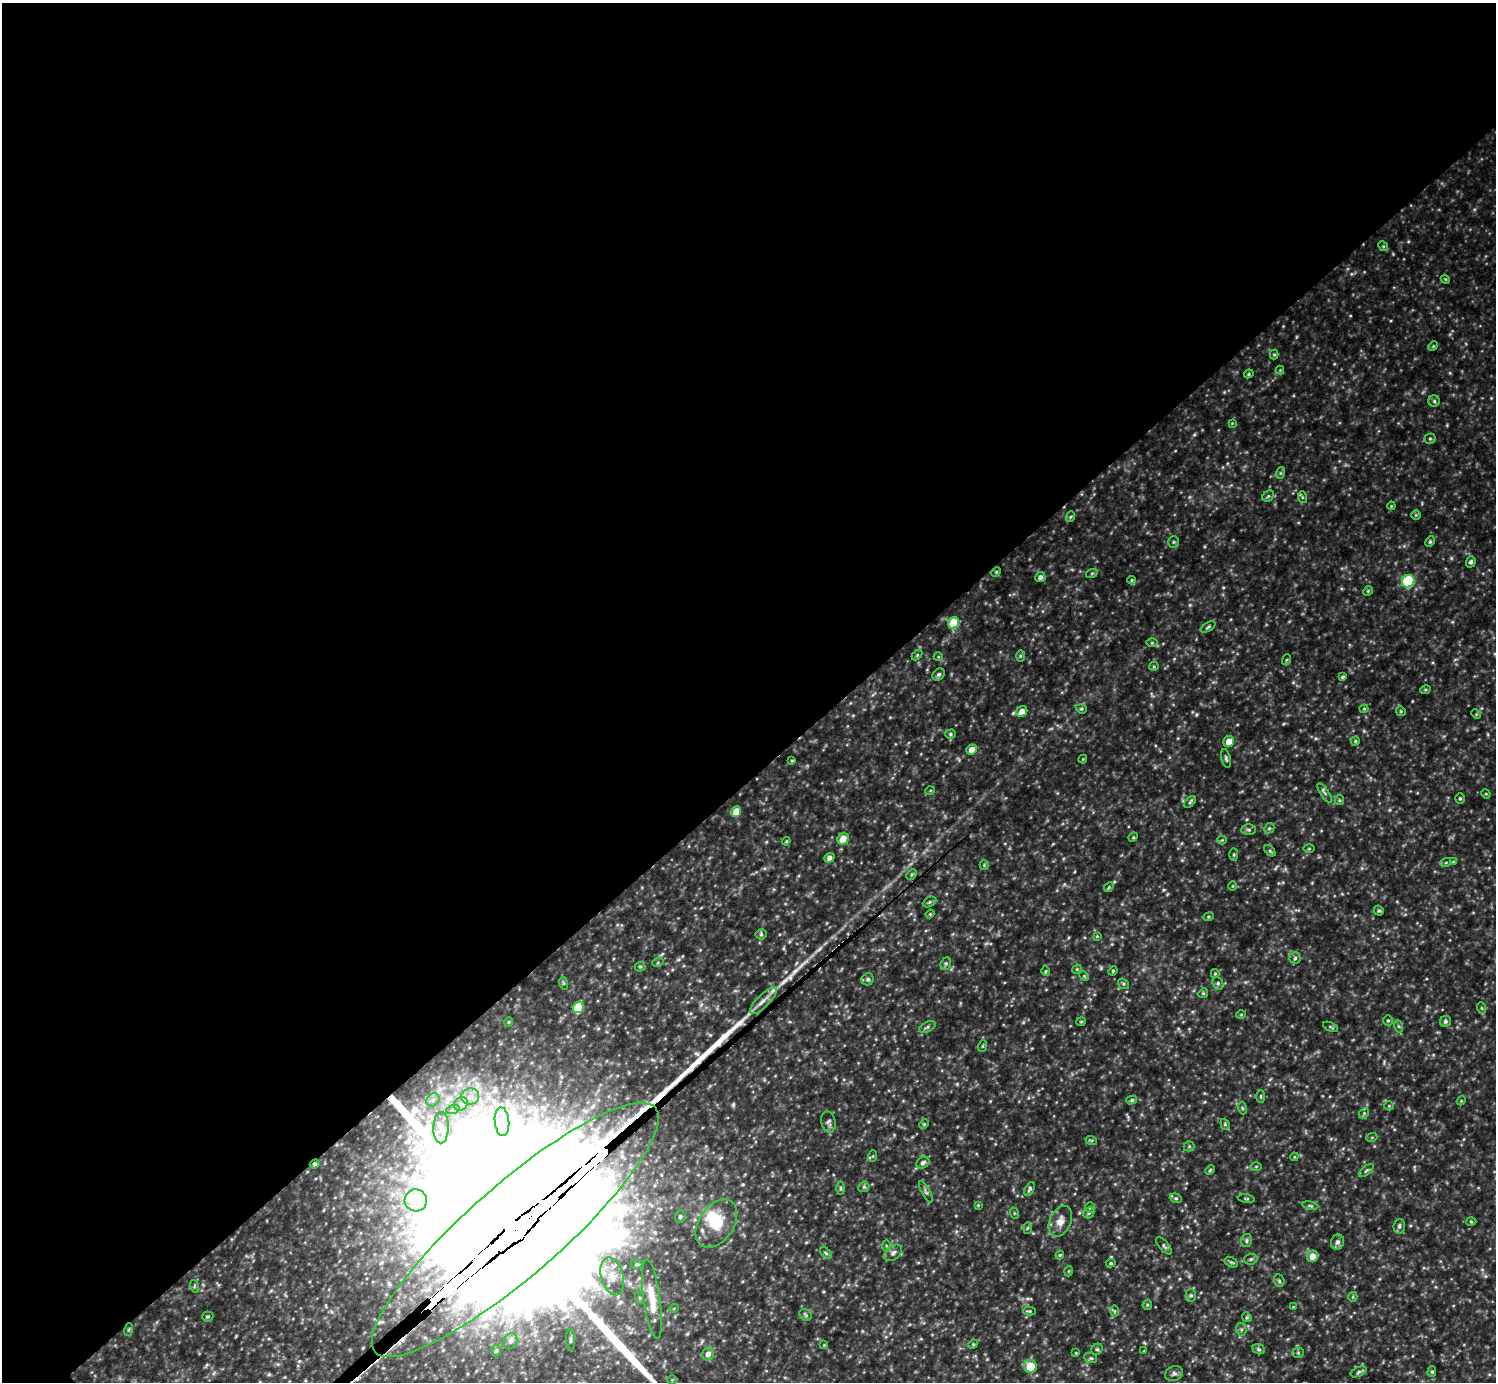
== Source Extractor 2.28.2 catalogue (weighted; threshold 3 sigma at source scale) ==
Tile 2 of 4 x 4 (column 2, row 1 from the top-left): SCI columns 1497-2990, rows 4441-5820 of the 5978 x 5977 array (HDU 1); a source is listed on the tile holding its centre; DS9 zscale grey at full resolution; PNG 1498 x 1384 px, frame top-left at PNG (2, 3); each listed source drawn as its Kron ellipse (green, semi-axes under 4 px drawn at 4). Shown black and unused: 57% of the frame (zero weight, under 3 of 5 exposures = <1% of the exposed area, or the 3 px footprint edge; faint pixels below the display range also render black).
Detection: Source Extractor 2.28.2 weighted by HDU 2 'WHT'; one run over the whole footprint, this tile lists its part. Background 0.241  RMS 0.02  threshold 0.0883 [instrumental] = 3 sigma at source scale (4.5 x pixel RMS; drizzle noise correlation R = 1.50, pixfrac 1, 0.05/0.05 arcsec/px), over >= 5 px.
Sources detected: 196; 1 too faint to see at this stretch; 1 inside a brighter object's white glare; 1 long thin detection or spike segment (spike, bleed or trail) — neither listed nor drawn; the other 193 listed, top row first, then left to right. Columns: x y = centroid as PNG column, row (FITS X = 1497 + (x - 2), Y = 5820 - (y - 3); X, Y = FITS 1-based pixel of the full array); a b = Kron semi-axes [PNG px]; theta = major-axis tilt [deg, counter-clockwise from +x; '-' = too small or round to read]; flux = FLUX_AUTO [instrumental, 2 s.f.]
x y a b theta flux
1383 246 5 4 - 2.4
1445 279 4 3 - 2
1433 346 5 4 - 2.2
1274 355 5 4 - 2.3
1280 370 4 4 - 1.6
1249 374 5 4 - 2.6
1434 401 5 5 - 3.7
1232 423 4 4 - 1.7
1430 439 5 5 - 3.1
1280 473 6 4 70 2.9
1268 496 6 5 - 3.3
1302 497 6 4 -72 2.4
1391 506 4 3 - 1.7
1416 515 5 5 - 2.5
1070 517 5 3 - 2.3
1174 542 5 5 - 3.1
1430 542 6 4 63 3.1
1471 562 5 5 - 5
996 572 5 4 - 2.2
1092 573 6 3 18 2.4
1040 577 5 5 - 7.6
1132 580 4 4 - 2.1
1408 581 6 6 - 180
1368 591 5 4 - 2.4
954 623 6 5 - 61
1208 627 8 3 32 3
1152 643 6 4 0 2.7
917 655 6 4 46 2.6
1020 656 6 4 90 2.5
938 657 4 3 - 1.6
1286 660 5 3 - 1.9
1154 666 4 4 - 2.3
939 674 7 5 42 4
1342 677 4 3 - 3.4
1425 690 5 3 - 2.2
1081 709 5 4 - 3.1
1364 709 4 4 - 2
1401 711 5 4 - 2.6
1022 712 6 5 - 22
1476 714 5 4 - 2.2
950 734 5 4 - 3.4
1229 741 6 5 - 17
1355 741 5 4 - 2.8
972 749 5 5 - 16
1226 758 9 4 -77 4
1083 759 4 3 - 1.6
792 761 4 3 - 2.1
930 791 5 3 - 1.8
1325 793 11 4 -56 4.6
1486 794 5 4 - 2.1
1460 798 5 4 - 3
1339 800 5 4 - 2.6
1190 802 7 4 46 3.2
736 811 5 4 - 32
1269 828 5 4 - 3.1
1249 830 7 5 0 4.2
1133 837 5 4 - 2.2
843 839 6 5 - 27
1222 840 4 4 - 2.1
786 841 4 4 - 2.1
1309 849 5 3 - 2
1270 851 6 4 -45 2.9
1234 854 6 3 90 2.4
829 858 5 4 - 8.9
1446 862 6 3 20 2.5
1453 862 4 4 - 1.7
984 865 4 4 - 2
912 875 6 4 46 2.6
1233 886 5 3 - 1.7
1109 887 5 4 - 2.6
929 902 7 4 27 3.5
1379 911 5 5 - 3.5
930 914 4 3 - 1.9
1209 917 5 4 - 2.6
761 934 5 5 - 3.2
1097 936 4 4 - 1.8
1295 958 5 5 - 4
658 962 6 3 20 2.6
946 964 6 5 - 3.6
640 967 5 5 - 2.8
1077 969 5 4 - 1.9
1046 971 5 3 - 2.3
1113 971 5 4 - 2.4
1215 974 4 4 - 2.1
1084 976 5 4 - 2.3
868 979 6 6 - 4.8
563 983 6 4 -71 2.7
1218 983 7 5 -70 3.8
1124 984 6 4 -37 2.9
1203 993 5 4 - 2.4
763 1001 18 6 44 15
578 1007 6 5 - 94
1482 1008 6 3 -71 2.3
1241 1015 5 3 - 1.7
1388 1020 5 4 - 2.8
1445 1021 6 5 - 4.5
509 1022 4 4 - 2.2
1081 1022 5 4 - 2.4
1398 1026 6 4 -70 3
927 1027 9 5 25 4.3
1331 1027 8 3 -26 2.3
983 1046 6 4 71 2.2
1261 1096 6 3 90 2.4
470 1097 9 8 - 12
433 1100 7 6 - 6
1132 1100 5 4 - 3.6
1461 1101 4 3 - 1.9
461 1104 7 6 - 7.4
1389 1106 5 4 - 2.1
1242 1108 6 4 -71 2.6
453 1109 7 4 19 4.2
1364 1113 6 4 47 3
502 1122 14 7 -85 17
828 1122 11 7 -80 6.5
924 1124 5 4 - 2.3
1225 1124 6 4 -71 2.7
441 1128 16 7 90 22
1372 1137 5 3 - 1.9
1091 1140 6 4 -17 2.5
1189 1146 5 5 - 2.6
873 1156 6 4 71 2.7
1294 1157 4 3 - 1.7
923 1163 7 5 33 6.1
315 1164 5 4 - 3.8
1256 1166 5 3 - 2.1
1210 1170 5 4 - 2.7
1366 1170 9 3 40 3.4
864 1187 6 5 - 3.2
841 1188 6 4 -90 3.1
1030 1189 7 4 64 3.6
926 1192 12 4 -63 4.7
1176 1198 6 4 -20 3
1246 1199 8 3 -7 3
416 1200 11 11 - 24
978 1205 4 3 - 1.9
1310 1206 8 4 -9 3.5
1090 1207 5 5 - 3.4
1014 1213 6 3 -71 2.3
1089 1213 6 5 - 3.4
680 1216 6 5 - 4
1060 1221 16 10 65 19
1471 1222 5 3 - 2.1
716 1223 26 17 55 62
1399 1226 7 5 85 5.3
1028 1228 5 3 - 2.4
515 1230 186 46 41 370000
1246 1241 6 5 - 4.3
1337 1242 8 6 75 6.9
886 1246 6 4 -88 2.8
1164 1246 10 4 -50 4.6
826 1253 7 4 -45 3
893 1253 10 7 40 7.2
1060 1255 4 4 - 2.2
1313 1256 6 5 - 18
1251 1259 6 5 - 3.8
1231 1262 7 4 -30 3.3
1111 1263 5 4 - 3
637 1264 6 4 0 3.2
1069 1271 5 3 - 1.8
612 1276 19 11 -75 31
1279 1281 6 5 - 3.3
194 1286 6 4 -73 2.6
1191 1295 6 5 - 3.9
1353 1297 5 4 - 2.3
640 1298 6 4 -72 2.8
652 1299 40 8 -82 38
1147 1305 5 4 - 2.6
1293 1307 3 3 - 1.5
674 1308 5 3 - 1.5
1029 1311 6 4 -1 2.5
1115 1311 6 4 -90 2.6
806 1315 7 5 -36 3.3
208 1317 6 5 - 3
1247 1317 5 4 - 2.6
1241 1329 6 5 - 4.2
129 1330 6 3 71 2.2
570 1340 11 3 -87 4.2
511 1341 8 6 69 6.6
973 1344 5 4 - 2.5
824 1345 4 4 - 1.7
1097 1349 6 5 - 3
1259 1349 6 5 - 3.7
496 1351 5 5 - 3.3
1144 1351 4 4 - 1.6
1076 1353 4 3 - 1.7
1298 1353 5 5 - 3.2
708 1354 6 6 - 11
1091 1358 6 5 - 3.1
1030 1366 6 6 - 57
1359 1372 8 4 25 3.9
1432 1372 5 4 - 3.1
1174 1373 9 7 26 6.1
672 1380 5 5 - 2.6
Overlapping masked pixels (flux is a lower limit): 2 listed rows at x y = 315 1164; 515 1230
Isophote crosses this tile's border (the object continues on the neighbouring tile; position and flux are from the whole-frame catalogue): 1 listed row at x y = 515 1230
Unlisted compact peaks at least as high as the median listed source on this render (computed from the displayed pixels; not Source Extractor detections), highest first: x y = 1196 715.